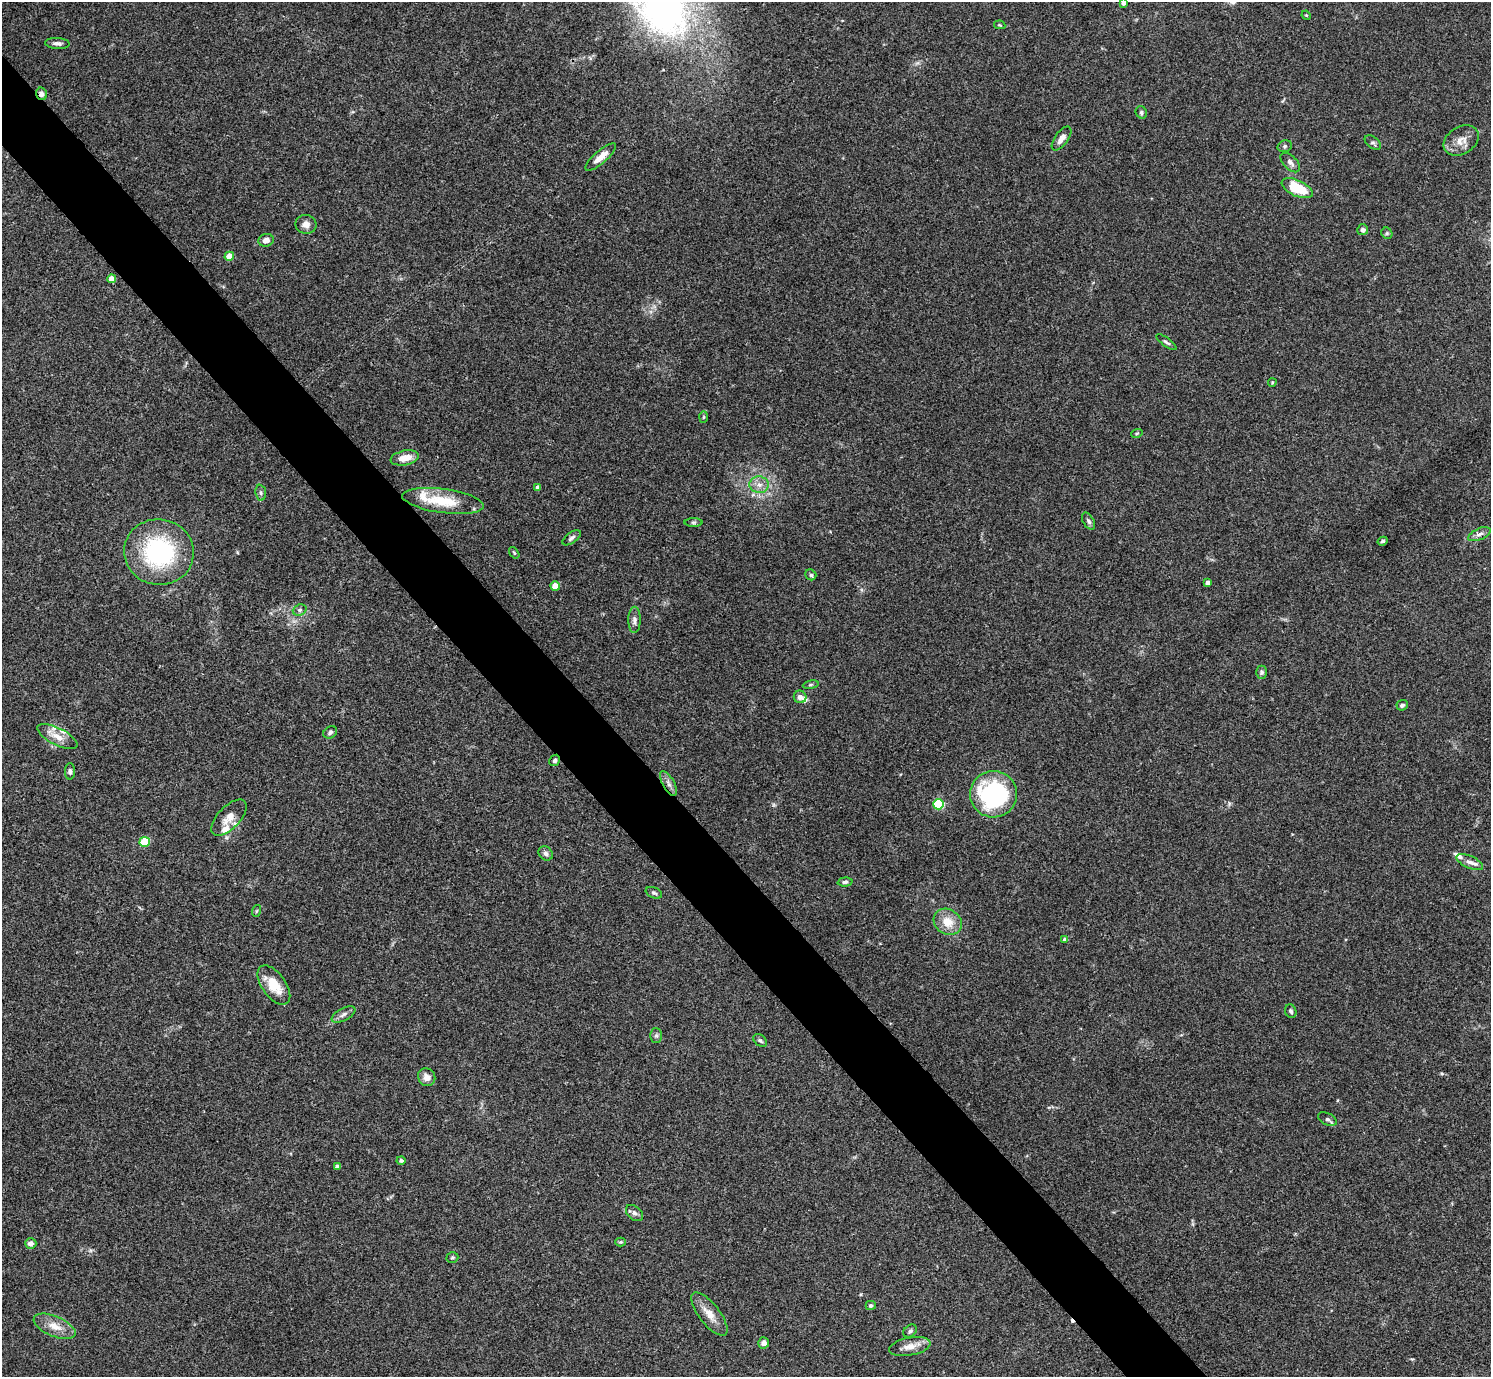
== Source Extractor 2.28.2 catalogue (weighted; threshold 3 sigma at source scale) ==
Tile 11 of 4 x 4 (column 3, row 3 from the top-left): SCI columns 2984-4472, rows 1676-3050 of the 5963 x 5961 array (HDU 1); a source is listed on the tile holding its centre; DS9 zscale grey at full resolution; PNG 1493 x 1379 px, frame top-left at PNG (2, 2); each listed source drawn as its Kron ellipse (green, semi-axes under 4 px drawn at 4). Shown black and unused: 5% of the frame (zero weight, under 3 of 4 exposures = <1% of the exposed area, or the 3 px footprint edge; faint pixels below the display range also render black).
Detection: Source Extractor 2.28.2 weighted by HDU 2 'WHT'; one run over the whole footprint, this tile lists its part. Background 0.154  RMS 0.0074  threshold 0.0331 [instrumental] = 3 sigma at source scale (4.5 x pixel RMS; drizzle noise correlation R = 1.50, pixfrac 1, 0.05/0.05 arcsec/px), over >= 5 px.
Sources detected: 86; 1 cosmic-ray / hot-pixel residue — neither listed nor drawn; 6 inside a brighter listed object's ellipse — not listed separately; the other 79 listed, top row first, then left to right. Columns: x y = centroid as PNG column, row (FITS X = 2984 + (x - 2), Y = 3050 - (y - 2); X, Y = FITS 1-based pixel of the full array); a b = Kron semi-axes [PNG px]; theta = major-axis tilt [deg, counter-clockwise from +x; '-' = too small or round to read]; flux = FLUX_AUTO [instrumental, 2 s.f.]
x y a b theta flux
1123 3 4 3 - 2.8
1306 15 5 4 - 0.67
1000 25 6 4 -11 0.79
57 43 12 5 -4 2.7
42 94 6 5 - 3.2
1141 112 6 5 - 1.4
1061 138 14 6 54 4.7
1461 140 19 13 32 8.6
1373 143 9 5 -39 1.8
1285 146 7 5 16 1.5
601 157 19 6 41 7.3
1290 163 12 6 -45 2.8
1297 188 16 8 -25 25
306 224 10 9 - 4.5
1363 230 5 5 - 2.3
1387 233 6 5 - 1.1
266 240 8 6 13 4.1
229 256 5 4 - 11
112 279 4 4 - 5.8
1166 342 12 3 -36 1.6
1272 382 4 3 - 0.88
704 417 6 4 88 0.98
1137 433 6 3 19 0.86
405 458 14 7 11 9
759 485 9 8 - 4.8
538 487 4 4 - 2.3
261 493 8 5 -84 1.6
443 501 41 12 -8 25
1088 521 9 5 -58 1.9
693 522 9 4 0 1.3
1479 534 12 5 24 3
572 538 10 5 35 2
1383 541 5 4 - 1.1
159 552 35 33 -12 86
514 553 6 4 -53 0.96
811 575 6 5 - 1.4
1208 583 4 3 - 2.3
555 586 5 4 - 11
300 610 7 5 21 1.7
634 620 13 6 89 3
1262 672 6 5 - 1.7
811 685 8 4 9 1.2
800 697 6 6 - 3.4
1402 705 5 5 - 2.2
330 732 7 5 33 1.8
57 736 22 8 -27 7.8
555 760 6 5 - 1.7
70 771 8 5 88 1.8
668 783 14 6 -61 3.4
994 794 23 23 - 99
939 804 5 5 - 48
229 818 23 11 46 8.7
145 842 5 5 - 33
546 853 8 6 -46 2.3
1470 862 14 6 -24 4
845 882 7 4 3 1.6
654 893 8 5 -23 1.5
256 911 6 3 70 0.84
948 922 15 12 -36 12
1065 940 4 4 - 3.4
274 985 22 12 -54 16
1291 1011 7 5 -68 1.7
344 1014 13 6 28 2.8
656 1036 7 6 - 1.6
760 1040 8 5 -38 1.8
427 1077 9 8 - 5.5
1327 1119 10 6 -27 2
401 1160 4 4 - 1.7
337 1167 4 3 - 2.1
634 1213 10 6 -41 2.6
621 1242 5 4 - 0.89
31 1243 5 5 - 3.1
452 1257 6 5 - 1.1
871 1305 5 4 - 1.6
709 1314 26 10 -52 9.8
55 1326 22 10 -23 9.8
910 1331 7 5 44 1.8
764 1343 5 5 - 2.9
910 1346 21 9 11 7.4
Overlapping masked pixels (flux is a lower limit): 2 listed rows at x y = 42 94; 555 760
Isophote crosses this tile's border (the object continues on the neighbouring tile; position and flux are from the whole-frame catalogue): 1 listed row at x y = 1123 3